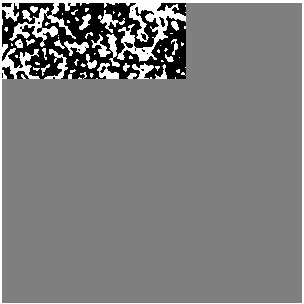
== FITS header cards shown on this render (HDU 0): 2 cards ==
NAXIS1  =                  300
NAXIS2  =                  300

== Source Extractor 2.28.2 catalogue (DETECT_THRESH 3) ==
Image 300 x 300 px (HDU 0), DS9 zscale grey, 1 PNG px = 1 image px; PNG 304 x 304 px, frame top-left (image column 1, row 300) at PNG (2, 3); no overlay
Background 0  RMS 0.36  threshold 1.07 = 3 sigma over >= 5 px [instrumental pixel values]
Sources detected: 12; all 12 listed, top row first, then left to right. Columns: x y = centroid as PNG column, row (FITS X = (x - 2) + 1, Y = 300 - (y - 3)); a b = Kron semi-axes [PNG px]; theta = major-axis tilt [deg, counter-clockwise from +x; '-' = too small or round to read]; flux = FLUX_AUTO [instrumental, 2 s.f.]
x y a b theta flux
151 4 9 6 4 110
163 15 7 7 - 69
107 16 6 5 - 33
149 17 5 5 - 370
174 25 5 4 - 110
53 30 6 5 - 590
26 35 3 3 - 28
159 35 5 4 - 69
142 55 8 5 -44 340
27 57 4 4 - 55
170 59 4 4 - 65
60 66 4 4 - 56
At the frame edge (FLAGS 8, measured only in part): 1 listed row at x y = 151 4